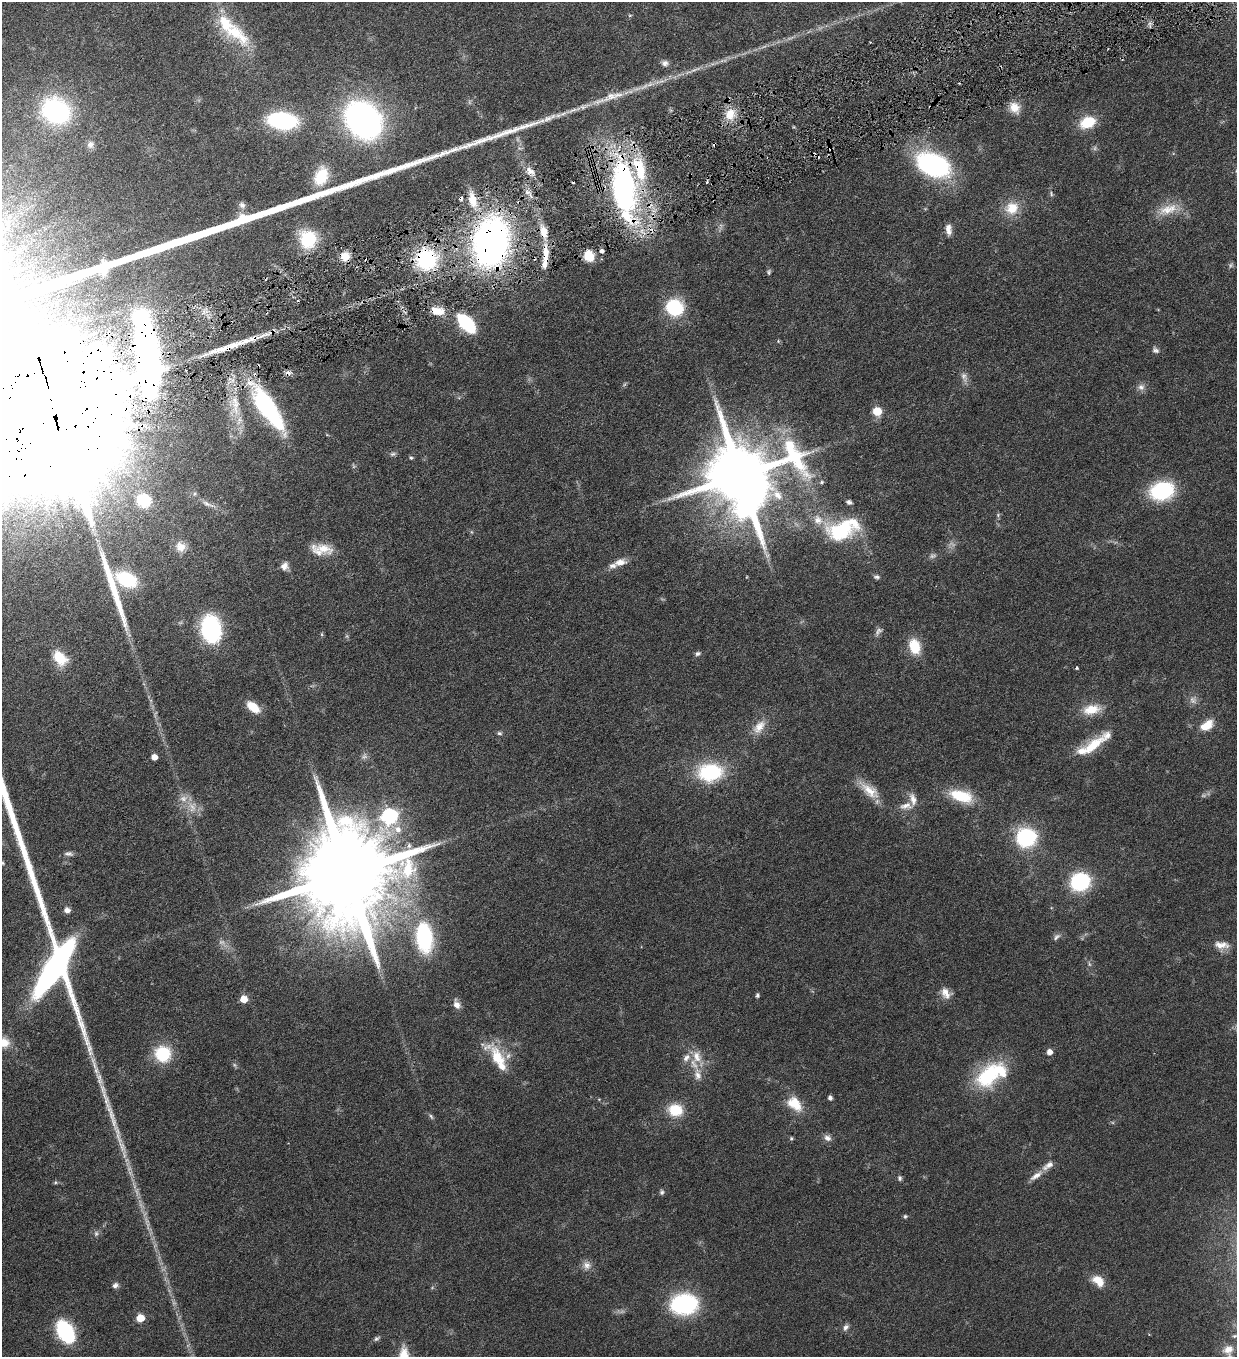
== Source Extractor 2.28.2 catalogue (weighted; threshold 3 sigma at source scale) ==
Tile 10 of 4 x 4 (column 2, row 3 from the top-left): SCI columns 1516-2750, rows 1357-2711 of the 5372 x 5421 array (HDU 1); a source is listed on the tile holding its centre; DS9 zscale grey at full resolution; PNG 1239 x 1359 px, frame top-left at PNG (2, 2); no overlay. Shown black and unused: <1% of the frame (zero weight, under 3 of 6 exposures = <1% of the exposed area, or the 3 px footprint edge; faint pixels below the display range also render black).
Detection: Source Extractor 2.28.2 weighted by HDU 2 'WHT'; one run over the whole footprint, this tile lists its part. Background 0.0454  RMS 0.0039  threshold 0.0159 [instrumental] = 3 sigma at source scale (4.09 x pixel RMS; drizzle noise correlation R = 1.36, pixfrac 0.8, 0.05/0.05 arcsec/px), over >= 5 px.
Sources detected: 178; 18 too faint to see at this stretch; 1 inside a brighter object's white glare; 8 cosmic-ray / hot-pixel residue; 2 long thin detections or spike segments (spike, bleed or trail) — not listed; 21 inside a brighter listed object's ellipse — not listed separately; the other 128 listed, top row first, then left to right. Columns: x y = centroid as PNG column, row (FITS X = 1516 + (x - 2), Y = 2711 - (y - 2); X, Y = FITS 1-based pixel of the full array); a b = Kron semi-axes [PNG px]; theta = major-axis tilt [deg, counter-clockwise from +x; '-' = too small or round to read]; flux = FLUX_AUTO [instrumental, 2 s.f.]
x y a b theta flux
630 15 5 3 - 0.39
234 32 52 19 -41 18
665 63 9 8 - 1.4
650 84 18 7 18 3.3
599 101 35 7 15 6.4
1014 108 15 12 -55 4.6
56 111 20 16 -30 71
730 114 16 13 81 6.3
363 120 24 18 -52 180
282 121 23 13 -8 52
1087 122 18 12 23 9.8
90 144 10 10 - 2.2
519 148 7 5 -11 0.81
830 148 7 5 -43 1.1
933 165 25 16 -22 80
530 171 15 9 -37 3.1
321 176 22 15 68 10
623 189 65 28 -85 93
527 192 9 7 -34 1.6
1051 194 7 5 -72 0.67
472 200 22 10 -79 6.9
242 205 10 8 -53 1.5
1012 208 18 17 - 7.7
1168 209 30 13 16 7.3
948 229 13 7 -85 2.3
544 231 17 9 -75 5.5
308 239 18 17 - 17
491 242 29 20 82 240
602 251 5 4 - 1.3
546 253 20 8 -88 5.8
345 256 11 11 - 4.1
589 256 11 9 -70 7.8
426 259 24 24 - 32
769 272 7 5 72 0.66
674 307 13 12 - 29
437 311 17 9 -11 5.2
466 323 17 9 -47 31
1155 350 9 7 -34 1.2
964 377 16 8 -69 2.1
1141 387 10 9 - 1.9
51 400 76 55 59 38000
234 406 40 19 -85 15
267 408 57 18 -56 47
877 411 5 5 - 14
327 435 5 3 - 0.31
393 454 9 5 8 0.9
411 458 6 5 - 0.52
740 475 21 20 - 4100
821 482 7 4 28 0.66
1162 491 21 16 13 32
144 501 12 11 - 19
849 502 7 5 -23 0.93
208 504 23 6 -22 2.5
998 515 6 5 - 0.57
841 531 38 24 8 27
472 532 6 3 -70 0.39
181 547 15 13 -37 4.2
323 548 32 13 -9 7.3
620 562 15 8 10 3.5
284 566 10 9 - 2.2
746 577 3 2 - 0.22
876 577 8 6 -11 0.9
126 579 21 13 -25 21
211 629 19 14 -81 56
879 631 13 7 37 1.4
322 634 6 4 -88 0.43
914 646 17 12 -73 9.4
697 653 8 5 16 0.96
60 658 16 11 -47 11
1077 668 3 3 - 0.65
253 707 14 8 -40 8.4
1091 709 25 13 11 7.4
1208 724 14 12 70 4.6
759 727 22 13 52 5.2
499 733 7 5 0 0.73
1093 746 37 12 40 11
154 757 5 5 - 3.3
710 772 26 19 5 27
869 790 31 13 -38 7.1
961 796 25 12 -16 15
192 806 18 13 -77 5.3
906 806 19 10 4 3.4
389 816 8 7 - 86
398 829 12 10 -45 3.6
1026 838 14 12 23 41
409 846 8 6 58 1.1
69 854 12 6 -2 1.3
2 863 6 4 -18 0.53
347 874 29 21 -76 11000
1080 882 13 11 23 45
67 910 8 7 - 1.6
424 937 28 15 -84 41
1056 937 12 6 42 1.3
1221 945 20 11 -7 3.8
1089 964 6 4 -71 0.58
946 993 15 11 -52 3.3
757 995 6 4 76 0.65
244 999 5 5 - 7.6
456 1004 10 7 -69 2.7
3 1042 16 13 -4 5.2
1049 1052 5 5 - 2.8
163 1054 16 16 - 16
697 1057 19 13 -75 5.3
497 1058 29 19 -65 13
988 1076 32 20 46 27
830 1098 4 4 - 1.3
794 1104 21 14 -43 7.9
675 1110 18 15 -10 9.1
112 1116 61 9 -73 12
431 1116 9 5 -53 0.74
791 1138 5 4 - 0.51
827 1138 10 8 -20 1.8
1036 1176 19 7 35 2.8
900 1178 7 5 -81 0.73
55 1182 6 5 - 0.55
662 1192 7 6 - 0.79
905 1216 5 5 - 0.56
96 1233 8 6 89 0.92
587 1265 13 12 - 2.4
1098 1281 15 10 -42 5.6
115 1285 8 6 26 1.3
684 1304 25 18 7 40
140 1318 5 5 - 9.3
846 1327 10 7 57 1.3
65 1332 18 11 -60 38
1234 1336 8 5 14 0.8
377 1338 8 5 37 0.81
1228 1349 16 12 23 4.2
Overlapping masked pixels (flux is a lower limit): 10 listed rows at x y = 830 148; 623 189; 544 231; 491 242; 546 253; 345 256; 426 259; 437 311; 51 400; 267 408
Isophote crosses this tile's border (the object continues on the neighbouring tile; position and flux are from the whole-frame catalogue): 3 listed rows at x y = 51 400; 2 863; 3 1042